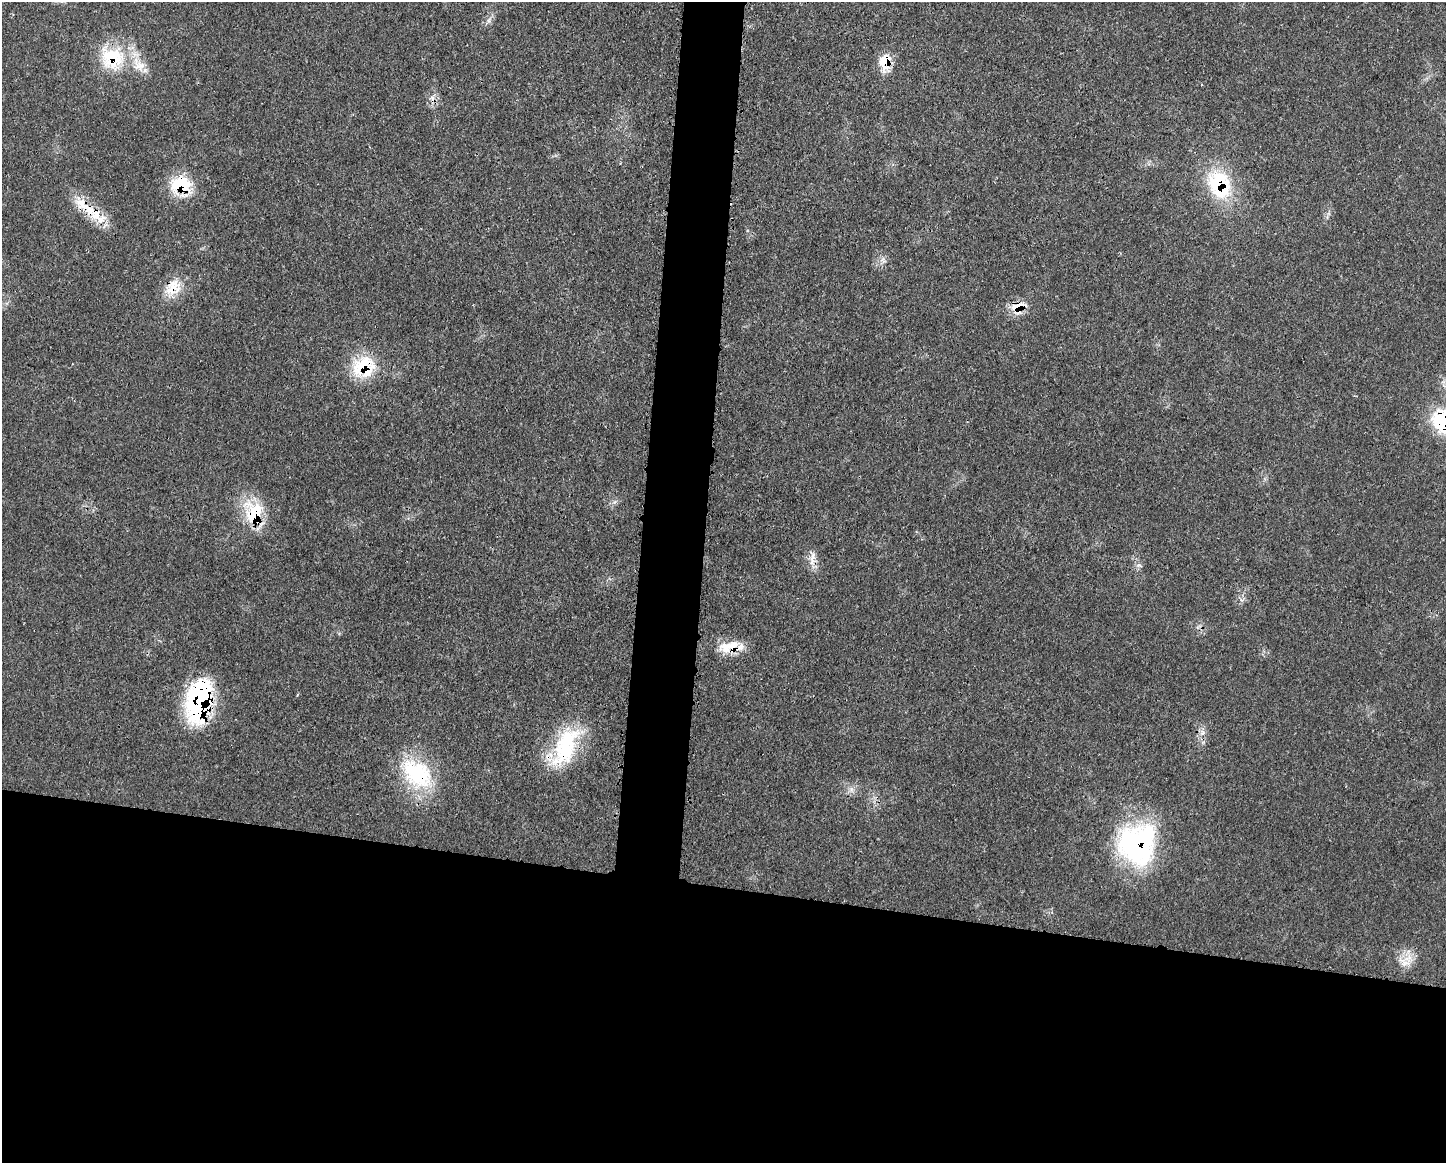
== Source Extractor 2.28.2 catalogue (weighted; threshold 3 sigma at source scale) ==
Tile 11 of 3 x 4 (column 2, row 4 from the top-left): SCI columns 1565-3008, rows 3-1163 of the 4685 x 4648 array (HDU 1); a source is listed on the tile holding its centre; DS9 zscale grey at full resolution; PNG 1448 x 1165 px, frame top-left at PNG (2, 2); no overlay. Shown black and unused: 27% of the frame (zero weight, under 3 of 4 exposures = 2% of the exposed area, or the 3 px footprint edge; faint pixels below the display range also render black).
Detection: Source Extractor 2.28.2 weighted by HDU 2 'WHT'; one run over the whole footprint, this tile lists its part. Background 0.0579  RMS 0.0033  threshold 0.0147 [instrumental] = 3 sigma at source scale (4.5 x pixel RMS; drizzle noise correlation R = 1.50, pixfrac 1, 0.05/0.05 arcsec/px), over >= 5 px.
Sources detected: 27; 1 cosmic-ray / hot-pixel residue — not listed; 5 inside a brighter listed object's ellipse — not listed separately; the other 21 listed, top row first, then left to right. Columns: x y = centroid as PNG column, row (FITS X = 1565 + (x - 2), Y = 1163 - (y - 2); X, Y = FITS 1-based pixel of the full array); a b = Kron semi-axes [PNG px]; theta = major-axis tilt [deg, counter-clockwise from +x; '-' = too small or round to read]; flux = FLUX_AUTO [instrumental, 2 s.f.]
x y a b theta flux
489 20 7 4 72 0.79
112 58 35 30 10 20
885 61 19 13 81 7.5
1219 184 34 28 -84 23
180 185 26 21 -2 14
97 216 31 15 -39 8.7
173 285 22 17 -22 6.9
1017 307 19 15 39 5.7
363 365 35 22 27 16
1445 422 30 24 -41 27
254 514 30 22 79 16
812 558 24 6 81 2.6
1139 565 7 4 33 0.81
733 645 31 12 20 7.3
200 700 45 23 79 51
1202 733 7 6 - 1.3
565 746 56 26 68 27
417 773 47 32 -39 27
851 789 8 6 -79 1.2
1137 844 47 43 75 57
1405 962 21 11 -20 4.3
Overlapping masked pixels (flux is a lower limit): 15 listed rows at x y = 112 58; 885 61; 1219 184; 180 185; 97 216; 173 285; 1017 307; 363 365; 1445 422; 254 514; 733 645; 200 700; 565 746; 417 773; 1137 844
Isophote crosses this tile's border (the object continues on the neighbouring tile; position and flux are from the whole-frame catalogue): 1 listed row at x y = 1445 422
Unlisted compact peaks at least as high as the median listed source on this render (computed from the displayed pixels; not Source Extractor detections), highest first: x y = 614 502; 883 259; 1242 600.